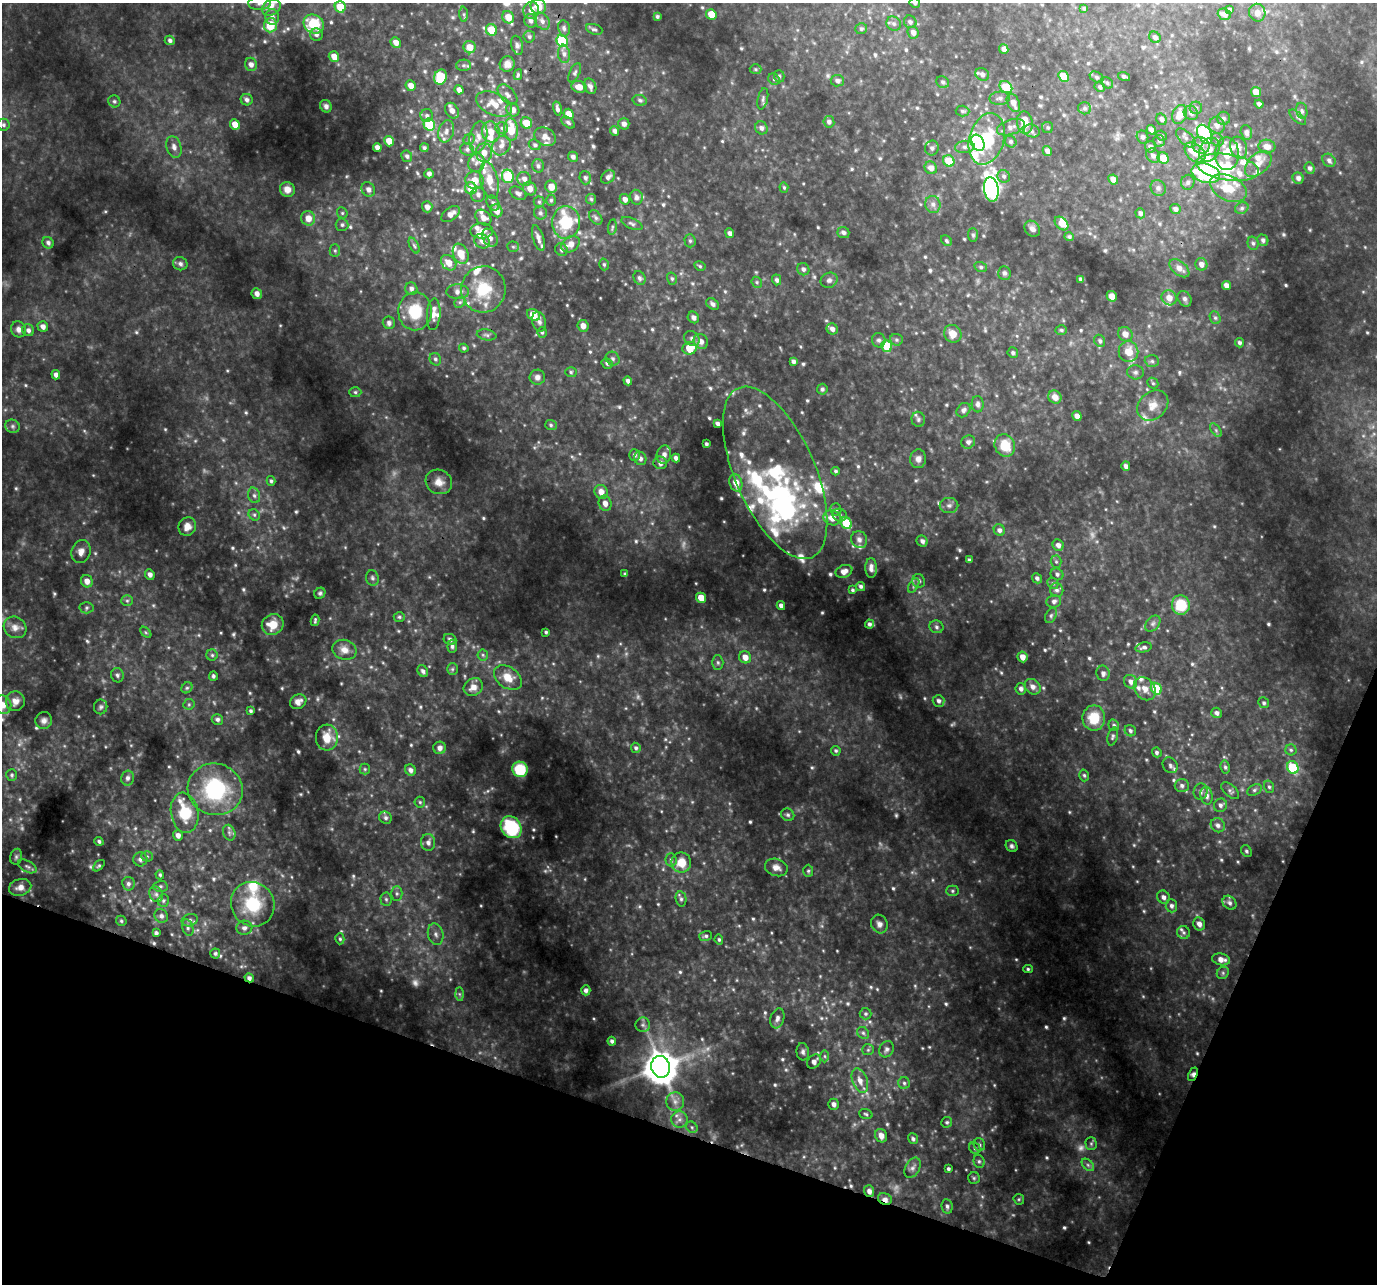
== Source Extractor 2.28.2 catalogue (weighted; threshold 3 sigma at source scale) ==
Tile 15 of 4 x 4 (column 3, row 4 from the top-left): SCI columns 2786-4160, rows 330-1611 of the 5560 x 5724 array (HDU 1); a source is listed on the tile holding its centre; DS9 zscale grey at full resolution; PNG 1379 x 1286 px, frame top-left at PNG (2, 3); each listed source drawn as its Kron ellipse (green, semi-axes under 4 px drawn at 4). Shown black and unused: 17% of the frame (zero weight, under 3 of 4 exposures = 5% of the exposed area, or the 3 px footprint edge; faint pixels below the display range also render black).
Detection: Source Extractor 2.28.2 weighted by HDU 2 'WHT'; one run over the whole footprint, this tile lists its part. Background 0.178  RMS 0.021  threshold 0.0927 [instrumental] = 3 sigma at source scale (4.5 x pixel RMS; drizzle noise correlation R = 1.50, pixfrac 1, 0.0396/0.0396 arcsec/px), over >= 5 px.
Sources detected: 773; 18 too faint to see at this stretch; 4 inside a brighter object's white glare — neither listed nor drawn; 60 inside a brighter listed object's ellipse — not listed separately; of the other 691, all 500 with FLUX_AUTO >= 3.14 (the completeness limit of this list) listed and drawn (191 fainter detections not listed), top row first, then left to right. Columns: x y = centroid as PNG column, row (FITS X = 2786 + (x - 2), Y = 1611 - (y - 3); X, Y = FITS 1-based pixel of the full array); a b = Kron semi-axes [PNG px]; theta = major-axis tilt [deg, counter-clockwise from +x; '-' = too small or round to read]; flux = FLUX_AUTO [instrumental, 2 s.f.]
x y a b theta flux
260 3 11 6 3 9.5
915 3 5 5 - 4
538 6 8 7 - 31
271 7 10 7 31 11
340 7 5 5 - 50
1084 8 4 4 - 3.3
531 10 8 7 - 15
1230 10 4 3 - 4.8
1257 13 9 8 - 10
464 14 7 4 -89 3.3
711 14 5 5 - 38
1224 14 7 5 -20 10
657 16 3 3 - 3.3
272 17 8 7 - 8.3
508 17 6 5 - 28
531 21 7 6 - 6.4
542 21 9 6 -54 8.5
910 22 6 6 - 6.1
314 24 11 9 -31 72
894 24 7 6 - 6
270 25 7 6 - 53
564 28 8 6 -80 5.9
594 29 8 5 -20 4.7
861 29 6 5 - 3.7
491 30 6 5 - 46
913 32 6 5 - 11
316 35 6 6 - 6.1
529 37 6 5 - 4.4
1155 37 6 5 - 5.7
170 40 5 4 - 5.6
562 41 6 5 - 98
396 42 5 5 - 13
517 45 10 5 -76 6.7
470 47 6 6 - 23
1004 49 5 4 - 8.4
564 54 9 6 -83 7.9
334 57 6 5 - 16
251 64 7 6 - 9.8
507 64 8 7 - 11
463 65 7 5 1 4.5
756 69 6 5 - 3.3
575 73 10 5 63 4.9
982 74 7 6 - 7.8
518 75 5 4 - 3.4
779 76 6 5 - 4.3
1063 76 6 5 - 40
1124 76 6 3 -16 5.1
441 77 8 6 72 76
1096 77 7 5 -27 3.8
774 79 6 5 - 3.8
837 81 7 5 -6 6.4
943 82 6 5 - 4.2
1107 83 6 5 - 3.5
411 86 5 5 - 16
590 86 8 6 -65 8.2
579 87 7 6 - 19
1006 87 7 5 -39 59
1100 87 5 5 - 3.9
459 90 5 4 - 9.8
1256 92 5 5 - 26
507 95 12 7 -47 8.9
1000 98 10 6 2 7.5
763 99 11 5 77 5.4
247 100 6 5 - 6.2
640 100 7 5 -12 5.2
114 101 6 5 - 4.4
1013 103 10 6 -66 18
494 104 19 11 -24 33
1259 104 4 4 - 6.6
326 106 6 5 - 6.3
1085 108 6 6 - 4.9
1196 108 6 6 - 4.8
557 109 7 4 -76 6.4
513 110 7 6 - 11
452 111 8 6 -58 13
962 111 7 5 -3 4.4
1302 111 8 5 -80 5.2
1191 113 7 6 - 8.7
568 114 5 4 - 22
1180 115 10 7 69 30
427 116 6 6 - 6
1298 117 10 4 -41 4.5
1223 118 6 6 - 5.5
1161 119 6 5 - 6.3
568 122 8 5 -38 4.7
829 122 6 5 - 6.7
526 123 6 5 - 35
1025 123 11 7 -82 39
235 124 5 5 - 21
624 124 5 5 - 7.5
3 125 6 6 - 4.7
429 125 6 5 - 99
1217 125 8 7 - 9.8
1011 127 14 7 18 13
502 128 6 5 - 5.1
761 128 7 6 - 7.5
1048 128 5 5 - 3.4
511 130 11 7 -86 48
1151 130 5 4 - 9
446 131 11 7 73 12
615 131 5 4 - 6.7
1032 131 8 6 -18 7.3
491 132 10 9 - 22
1246 132 7 5 -74 7
1205 134 10 6 -59 160
1161 136 5 4 - 3.4
478 137 16 9 78 18
545 137 11 8 -32 14
1142 137 6 5 - 5.6
1186 138 12 6 -43 9.7
469 139 6 5 - 3.8
987 139 26 17 74 100
1217 140 7 6 - 5.9
389 141 5 5 - 29
1159 141 6 6 - 4.1
1011 142 6 5 - 4.4
978 143 8 6 -61 270
535 145 6 5 - 3.9
1201 145 9 8 - 13
501 146 10 8 53 12
1267 146 8 6 -9 15
174 147 11 7 -71 11
377 147 4 4 - 9.5
965 147 10 6 6 8.5
1150 147 6 5 - 6.6
424 148 4 4 - 4.3
932 148 7 7 - 6.4
1239 148 11 8 -71 13
467 149 7 6 - 5.8
1209 150 12 9 62 20
1047 151 5 4 - 8.4
1195 152 12 8 -40 33
484 153 9 8 - 18
1227 154 16 12 -88 34
407 156 6 5 - 5.4
1153 156 7 6 - 8.1
573 157 5 5 - 6.7
1163 158 6 5 - 39
1329 160 7 6 - 6.3
949 161 6 5 - 58
476 163 9 8 - 12
1258 164 16 10 43 16
538 166 7 5 -74 5.3
1228 167 32 13 -9 83
931 168 6 6 - 13
1310 168 6 5 - 5.9
1206 173 14 9 -16 200
429 174 4 4 - 6.7
508 176 7 6 - 100
1004 176 6 6 - 6.1
608 177 8 5 38 6.8
585 178 7 5 -72 5.3
1298 178 6 5 - 7
524 179 7 6 - 9.9
475 180 9 8 - 24
489 180 19 9 -78 32
1113 180 5 4 - 15
1188 182 7 6 - 6.3
551 187 6 5 - 21
784 187 5 4 - 3.3
471 188 6 6 - 36
1158 188 8 7 - 6.9
1228 188 19 12 -26 51
287 189 7 7 - 16
368 189 7 6 - 9.6
530 189 7 6 - 14
991 189 12 7 -81 700
518 193 9 6 -30 7.4
478 195 7 7 - 7.4
636 197 7 6 - 7.1
591 199 5 5 - 3.2
625 199 5 5 - 10
551 200 5 4 - 3.5
539 202 5 5 - 3.5
493 203 8 6 -61 6.5
933 204 8 7 - 9.3
427 207 5 5 - 11
1242 208 7 5 26 5
1175 209 5 5 - 7.3
497 211 7 5 -63 16
342 213 6 5 - 3.3
540 213 7 6 - 5
1140 213 5 4 - 6.1
451 214 10 6 36 14
308 218 7 7 - 21
483 218 9 6 -43 12
596 218 8 5 -51 4.8
566 222 16 14 87 83
632 224 11 5 -24 5.6
1061 224 8 5 -45 16
342 225 6 6 - 4.9
612 227 8 4 82 3.4
1032 229 8 7 - 9.2
482 231 11 7 1 13
843 232 6 5 - 6.1
730 233 5 4 - 7
973 235 7 5 -88 3.9
1069 237 5 4 - 3.8
490 238 10 7 -58 12
538 238 13 5 -73 11
1263 240 6 5 - 5.8
482 241 8 6 -31 9.7
690 241 6 5 - 4.2
946 241 6 4 -46 3.6
48 243 6 5 - 5.9
1253 243 7 5 -74 4.9
570 244 10 7 34 17
414 246 8 4 -63 4.3
513 247 6 5 - 3.3
561 250 6 6 - 5.4
335 251 6 5 - 3.6
461 254 10 7 -67 30
449 263 8 6 -46 22
180 264 7 6 - 7.1
604 264 6 4 -74 3.4
1201 264 6 6 - 11
700 266 6 4 -30 3.2
981 267 6 5 - 4.2
1179 268 11 6 -40 14
803 269 6 6 - 6.1
1004 273 7 6 - 5.5
639 278 7 5 -66 6
672 279 6 5 - 3.8
1080 279 4 3 - 4.6
777 280 5 4 - 5.4
829 280 9 7 30 7.8
757 282 6 5 - 3.3
1226 285 5 4 - 11
411 289 6 6 - 7.4
483 289 23 22 - 76
457 292 11 7 -1 11
257 294 5 5 - 11
1112 296 5 5 - 12
1169 298 8 7 - 18
1184 299 8 6 -59 6.3
460 302 6 4 43 3.8
713 304 7 5 -41 6.7
415 311 19 17 88 71
434 314 16 6 86 13
533 315 7 5 -36 42
693 317 6 5 - 8.2
1215 318 6 5 - 4.3
539 322 10 7 -74 7.6
389 323 6 6 - 7.7
43 326 5 5 - 9.6
583 326 6 5 - 15
18 329 8 7 - 8.9
832 329 6 5 - 9
28 330 6 5 - 6.7
1061 330 6 5 - 3.7
542 332 5 4 - 3.9
953 334 9 8 - 21
1125 334 7 7 - 14
487 335 10 5 -10 5.1
692 339 8 7 - 8.2
879 340 7 6 - 6.1
896 340 6 5 - 4.1
701 341 8 7 - 12
1100 341 6 5 - 5.3
1239 343 5 4 - 5
887 346 6 5 - 71
464 348 5 4 - 3.4
690 348 7 6 - 43
1128 352 10 10 - 30
1013 353 5 5 - 4
435 359 6 5 - 4.8
613 359 7 6 - 5.3
793 361 4 4 - 5.9
1152 361 7 6 - 4.7
607 363 6 5 - 5.1
571 372 6 5 - 3.4
1135 372 8 7 - 6.1
56 375 4 4 - 8.9
537 377 8 7 - 9
628 381 4 4 - 6.7
1153 383 6 5 - 3.3
822 389 5 5 - 4.4
355 392 6 5 - 3.8
1055 397 7 6 - 17
978 404 8 6 -87 6.3
1153 405 17 13 41 28
963 410 8 6 49 5.8
1077 416 5 4 - 13
918 419 7 6 - 5.5
717 424 4 4 - 5
551 425 6 5 - 3.7
13 426 7 6 - 5.5
1216 430 8 4 -54 4.5
968 442 7 6 - 7
706 444 4 3 - 4.4
1005 445 11 10 - 44
634 455 6 5 - 5.5
664 455 9 7 76 10
640 458 7 6 - 8.7
676 458 4 4 - 7.2
918 459 9 8 - 10
660 463 7 6 - 9.9
1126 466 4 4 - 7.6
836 471 4 4 - 3.2
775 473 92 40 -66 300
271 481 5 4 - 3.7
439 482 13 12 - 19
736 483 9 6 -73 22
601 492 7 6 - 19
254 495 8 6 -74 6.2
605 503 8 6 -75 14
949 505 9 7 0 7.5
836 510 6 5 - 4.8
254 515 6 5 - 4.3
840 515 7 6 - 5.6
832 518 9 7 -17 20
846 523 6 5 - 90
187 527 9 8 - 16
999 530 6 5 - 6.9
859 540 9 8 - 11
922 541 6 5 - 7.6
1058 545 6 5 - 9.8
81 552 12 9 69 14
969 560 4 3 - 3.3
1056 562 6 5 - 3.9
871 568 10 6 -89 9.4
844 571 8 6 23 13
150 574 5 5 - 8.7
625 574 3 3 - 3.3
1057 574 6 5 - 5.6
372 578 8 6 -78 5.4
1037 578 5 4 - 5.6
87 581 6 6 - 14
919 581 7 6 - 5.7
1053 583 6 5 - 3.3
914 585 8 4 59 4.6
861 586 5 4 - 4.7
852 590 4 3 - 3.4
1057 590 7 6 - 6
320 593 6 5 - 4.2
701 598 5 5 - 27
127 601 5 5 - 3.6
1054 601 7 6 - 6.5
781 605 4 4 - 7.4
1181 605 10 9 - 70
86 608 7 5 2 4.2
1051 616 8 5 64 4.4
399 617 5 4 - 3.4
315 620 6 3 81 3.3
273 624 11 10 - 35
870 624 4 4 - 5
1153 624 9 6 49 6
15 627 12 10 -35 14
936 627 7 6 - 5.1
146 632 7 4 -45 3.2
546 632 3 3 - 3.2
450 639 6 5 - 5
452 646 6 5 - 4.9
1143 647 8 5 11 5.4
344 650 12 10 -17 16
212 655 5 5 - 3.9
483 655 6 5 - 3.4
745 657 6 6 - 18
1022 657 5 5 - 14
718 662 7 5 -88 4.7
452 669 6 5 - 3.5
423 671 6 5 - 5.9
1103 673 8 6 -81 7.5
117 675 7 6 - 5.4
213 676 5 4 - 4.1
508 678 15 10 -36 30
1130 682 7 6 - 8.9
473 687 10 8 36 15
1032 687 9 7 -40 11
187 688 6 5 - 3.8
1021 689 6 5 - 6.8
1145 689 12 10 -50 17
1156 689 6 5 - 67
15 701 10 9 - 12
939 701 6 6 - 6.7
298 702 8 7 - 12
1264 703 6 5 - 4
189 704 6 5 - 3.7
3 705 9 8 - 16
101 707 7 6 - 5
251 711 4 3 - 3.9
1217 713 5 5 - 6.6
1094 718 12 11 - 47
217 719 5 5 - 5.5
44 721 9 8 - 8.3
1114 725 6 5 - 4.2
1130 731 6 5 - 5
327 737 13 11 86 34
1113 737 9 5 75 4.4
440 748 6 6 - 8.2
636 748 5 5 - 4.6
1291 750 5 5 - 4.1
836 751 5 4 - 3.7
1157 752 5 4 - 4.4
1170 765 8 7 - 5.7
1225 767 6 4 -80 4.1
1293 767 6 5 - 120
365 769 5 5 - 3.3
520 769 8 7 - 75
411 770 6 5 - 7.6
12 775 6 5 - 4.1
1084 775 6 4 -74 3.6
127 778 7 6 - 7.8
1182 785 7 6 - 6.5
1269 787 6 5 - 4
215 789 27 25 -17 200
1254 790 7 5 27 4.8
1230 791 11 5 -41 5.5
1201 792 8 7 - 6.3
1206 796 9 6 -79 9
420 802 5 5 - 3.2
1220 805 7 6 - 6.5
185 813 20 13 -80 76
788 815 7 6 - 4.8
385 818 6 6 - 5
1218 825 7 6 - 7.6
511 827 12 9 -53 140
229 833 8 6 -70 5.7
178 835 5 5 - 11
99 841 4 4 - 4.6
428 842 8 7 - 9.1
1012 846 6 5 - 5.3
1246 851 6 5 - 3.7
147 856 5 5 - 3.6
16 857 8 6 76 4.5
140 859 7 7 - 7
671 860 6 5 - 4.7
681 863 10 10 - 36
27 866 10 5 -28 5.3
99 866 7 4 44 3.3
776 867 11 8 -19 12
808 871 6 5 - 3.7
160 875 4 4 - 3.5
128 884 7 6 - 6.7
160 886 7 5 2 4.3
20 887 11 8 15 14
952 891 6 5 - 4
397 893 7 5 -90 5.2
156 894 8 6 -63 7.1
1163 897 7 6 - 8.1
386 899 7 5 -86 4.3
681 899 7 5 -80 5
163 900 6 5 - 3.9
1229 903 8 6 -46 7.4
253 904 23 21 -55 88
1171 906 6 6 - 6.5
161 916 7 6 - 7.1
190 920 8 6 18 5.7
121 921 5 5 - 3.2
879 924 9 8 - 9.9
1199 924 6 5 - 10
188 928 9 5 -75 5.5
244 928 8 7 - 7.2
1184 932 6 6 - 4.8
156 933 4 4 - 5
436 934 11 7 -76 10
706 936 6 5 - 4.6
340 939 5 4 - 3.4
719 939 5 4 - 3.4
215 953 5 5 - 3.7
1221 959 9 6 -10 15
1028 969 5 4 - 3.2
1223 973 6 5 - 4.5
249 978 5 4 - 6.7
586 990 5 4 - 6.6
459 994 6 4 -89 3.5
865 1014 6 6 - 4.3
777 1018 10 6 71 8.5
643 1025 7 7 - 6.6
863 1033 6 5 - 4.7
612 1041 4 4 - 5.4
887 1049 8 7 - 7.4
868 1050 6 5 - 3.7
803 1052 9 6 -84 6.1
825 1056 6 4 -89 3.3
814 1061 8 6 48 10
661 1067 11 9 -75 5500
1193 1074 7 4 65 7.3
860 1081 13 7 -68 18
904 1083 6 6 - 4.7
675 1102 9 9 - 12
834 1104 5 5 - 8.2
866 1114 7 5 -19 3.6
679 1119 8 8 - 11
947 1122 6 5 - 3.9
692 1127 6 5 - 3.8
881 1136 7 6 - 15
913 1139 5 5 - 5
1091 1144 6 5 - 4
979 1145 6 5 - 4.2
975 1148 6 5 - 4.1
979 1161 7 5 -74 4.4
1088 1165 7 4 -45 5
913 1168 11 7 61 8.9
948 1169 4 3 - 4.4
974 1178 6 6 - 3.7
869 1191 6 5 - 10
885 1199 7 5 -24 9.2
1019 1199 5 5 - 3.1
947 1206 7 5 -80 5.9
Overlapping masked pixels (flux is a lower limit): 4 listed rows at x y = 249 978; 1193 1074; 869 1191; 885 1199
Isophote crosses this tile's border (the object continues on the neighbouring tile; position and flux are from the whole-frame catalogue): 4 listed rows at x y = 260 3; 915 3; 538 6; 3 705